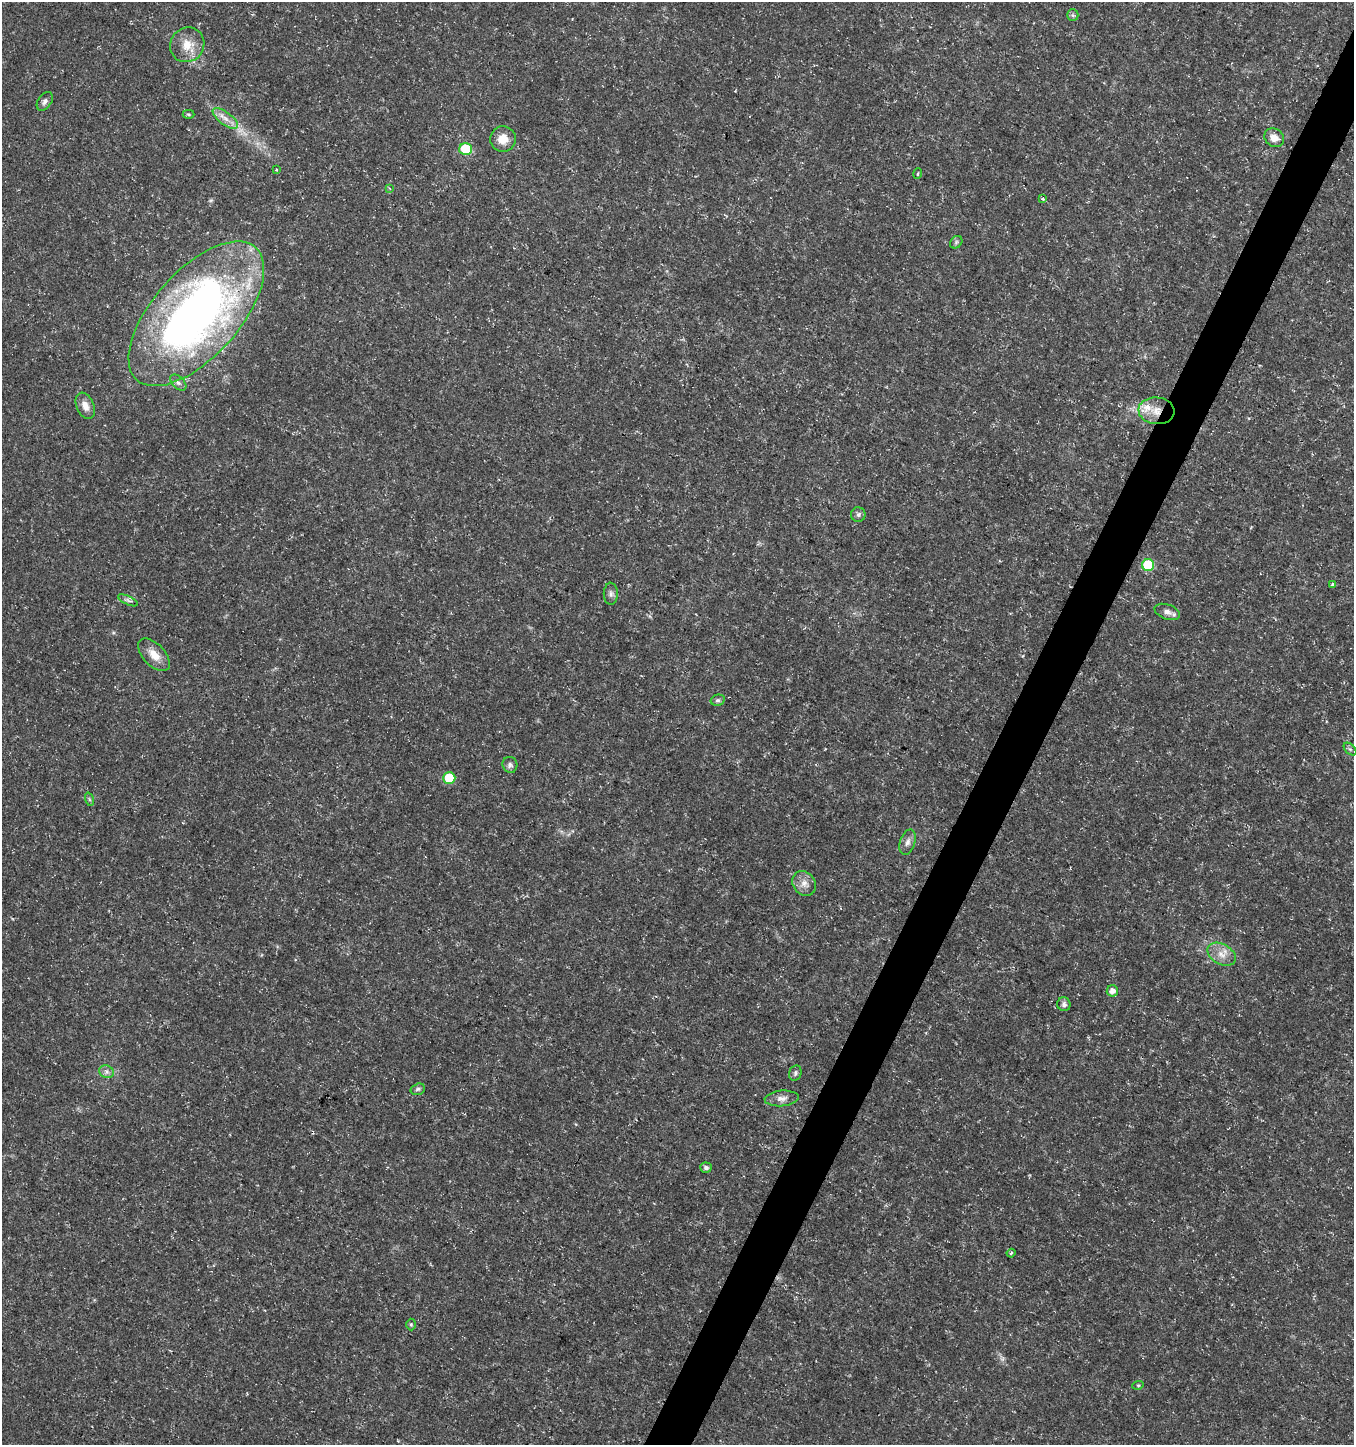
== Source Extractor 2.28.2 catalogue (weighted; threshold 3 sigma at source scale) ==
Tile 10 of 4 x 4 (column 2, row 3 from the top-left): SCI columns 1551-2902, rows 1452-2894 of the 5872 x 5780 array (HDU 1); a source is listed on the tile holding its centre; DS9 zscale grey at full resolution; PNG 1356 x 1447 px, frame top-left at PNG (2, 2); each listed source drawn as its Kron ellipse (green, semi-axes under 4 px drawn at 4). Shown black and unused: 3% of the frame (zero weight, under 3 of 5 exposures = <1% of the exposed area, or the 3 px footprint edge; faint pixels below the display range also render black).
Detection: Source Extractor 2.28.2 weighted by HDU 2 'WHT'; one run over the whole footprint, this tile lists its part. Background 0.0108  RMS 0.0022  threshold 0.0101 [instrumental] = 3 sigma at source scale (4.5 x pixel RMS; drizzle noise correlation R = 1.50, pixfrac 1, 0.0396/0.0396 arcsec/px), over >= 5 px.
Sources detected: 45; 1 too faint to see at this stretch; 1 cosmic-ray / hot-pixel residue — neither listed nor drawn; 1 inside a brighter listed object's ellipse — not listed separately; the other 42 listed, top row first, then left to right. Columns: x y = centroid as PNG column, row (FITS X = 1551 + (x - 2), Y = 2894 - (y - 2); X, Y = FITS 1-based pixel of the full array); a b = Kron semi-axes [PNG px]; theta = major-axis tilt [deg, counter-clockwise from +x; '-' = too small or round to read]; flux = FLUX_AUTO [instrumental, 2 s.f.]
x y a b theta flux
1073 15 6 5 - 0.41
187 45 18 16 49 3.9
45 101 10 6 55 0.85
188 114 6 4 -1 0.34
225 118 15 6 -37 1.8
1274 138 10 8 -35 2
503 139 13 12 - 2.7
466 149 6 6 - 10
276 170 3 3 - 0.35
918 174 5 3 - 0.35
389 188 4 3 - 0.45
1043 199 3 3 - 0.88
956 242 7 5 47 0.47
196 314 89 43 48 140
178 383 10 6 -45 0.74
85 406 13 8 -67 1.9
1156 411 18 13 -6 3.8
858 515 7 7 - 0.65
1148 565 6 6 - 13
1332 585 4 3 - 0.36
611 594 11 7 89 0.77
128 600 11 4 -25 0.58
1167 612 13 7 -19 1.2
154 655 20 11 -46 2.9
718 700 7 5 14 0.45
1350 749 7 4 -44 0.42
510 765 8 7 - 0.73
449 778 6 6 - 8.1
89 799 7 4 -72 0.33
908 842 13 7 72 1.2
804 883 13 11 -55 1.8
1222 954 15 10 -30 2.4
1112 991 6 5 - 1.4
1064 1004 7 6 - 0.76
106 1072 8 6 -18 0.76
795 1073 8 6 70 0.56
418 1089 7 5 17 0.48
782 1098 17 8 5 1.5
706 1168 6 5 - 0.78
1011 1253 4 4 - 0.38
411 1324 6 5 - 0.33
1138 1385 6 3 18 0.27
Overlapping masked pixels (flux is a lower limit): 1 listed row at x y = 1156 411